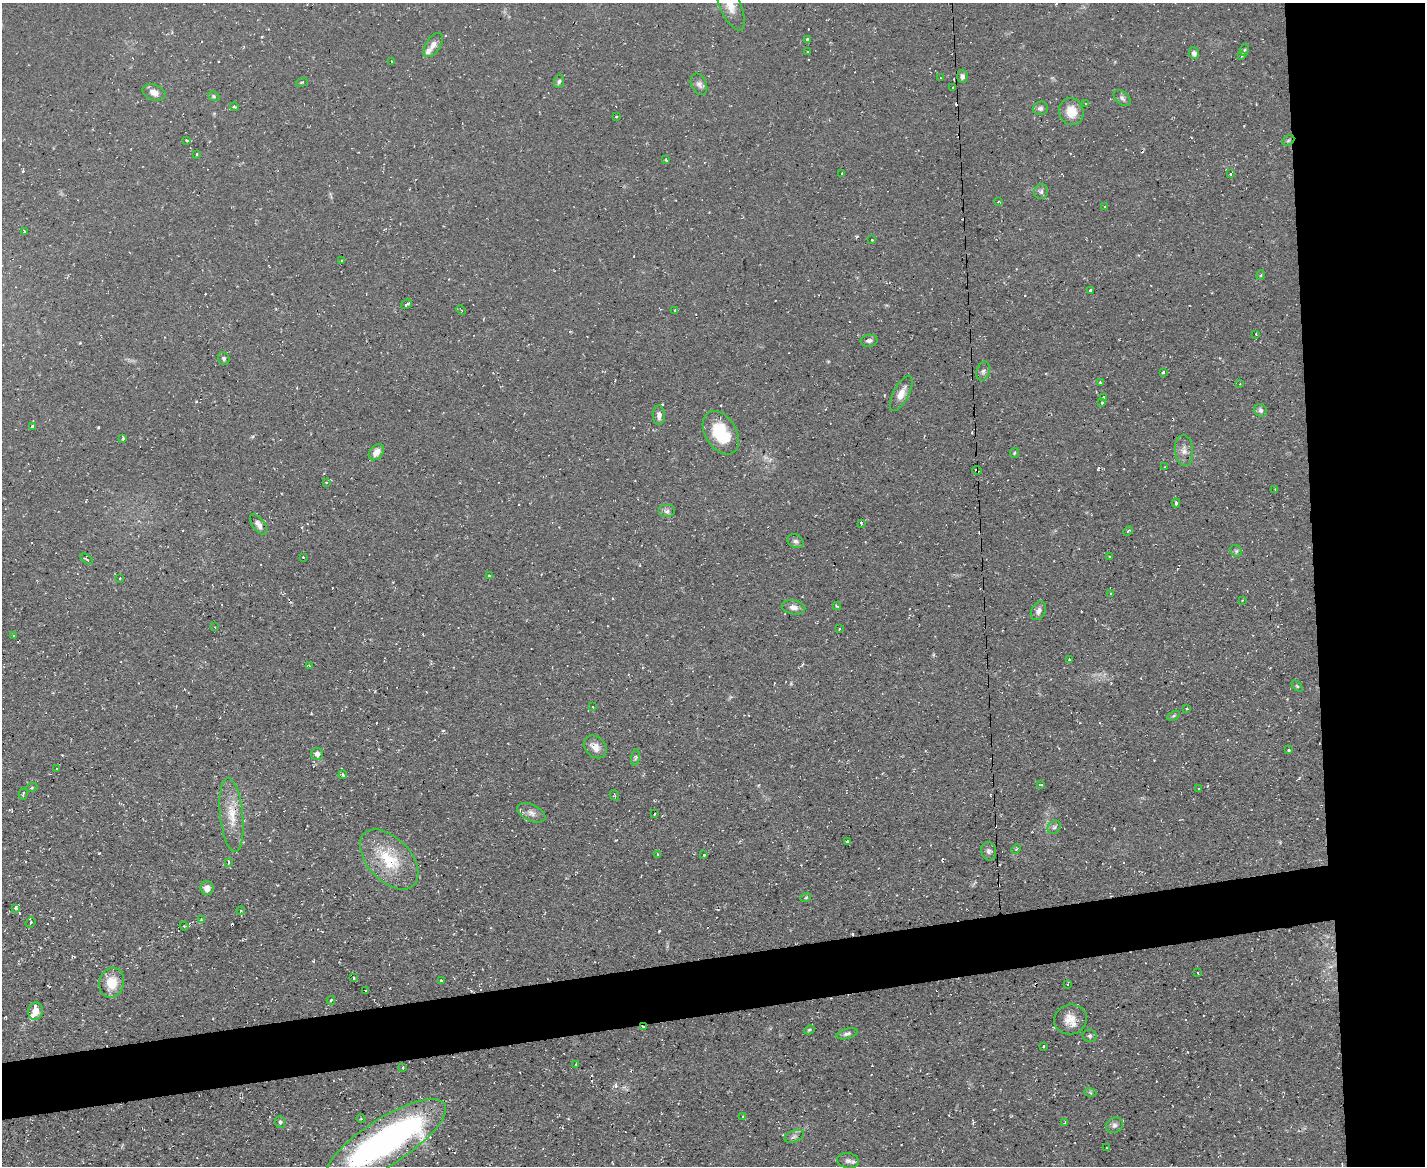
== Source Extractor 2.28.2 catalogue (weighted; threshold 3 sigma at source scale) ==
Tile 6 of 3 x 4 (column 3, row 2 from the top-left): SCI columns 2971-4393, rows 2329-3492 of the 4627 x 4656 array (HDU 1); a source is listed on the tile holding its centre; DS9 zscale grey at full resolution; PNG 1427 x 1168 px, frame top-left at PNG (2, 3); each listed source drawn as its Kron ellipse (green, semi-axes under 4 px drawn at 4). Shown black and unused: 12% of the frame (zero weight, under 2 of 3 exposures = <1% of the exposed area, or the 3 px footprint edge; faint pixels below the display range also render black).
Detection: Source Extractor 2.28.2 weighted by HDU 2 'WHT'; one run over the whole footprint, this tile lists its part. Background 0.0853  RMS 0.0072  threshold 0.0326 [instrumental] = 3 sigma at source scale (4.5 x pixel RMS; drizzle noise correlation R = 1.50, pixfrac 1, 0.05/0.05 arcsec/px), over >= 5 px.
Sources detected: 165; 1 inside a brighter object's white glare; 18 cosmic-ray / hot-pixel residue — neither listed nor drawn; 4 inside a brighter listed object's ellipse — not listed separately; the other 142 listed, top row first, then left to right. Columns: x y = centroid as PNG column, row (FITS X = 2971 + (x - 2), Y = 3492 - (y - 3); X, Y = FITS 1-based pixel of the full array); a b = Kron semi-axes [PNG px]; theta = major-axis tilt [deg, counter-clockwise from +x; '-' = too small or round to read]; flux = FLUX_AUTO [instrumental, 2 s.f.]
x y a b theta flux
729 3 30 10 -66 15
808 40 4 3 - 11
433 45 13 7 57 4.2
1244 50 6 4 70 0.95
808 52 3 3 - 1.3
1194 53 6 5 - 2.5
1241 55 4 3 - 1.6
391 61 3 2 - 1.2
962 76 7 5 89 2.2
940 78 3 2 - 0.58
559 81 7 5 73 1.4
302 82 6 4 18 1
699 84 11 7 -66 2.9
953 88 3 2 - 0.65
154 93 12 8 -21 4.7
214 96 6 4 -22 1
1122 98 10 6 -42 2.4
1086 103 3 2 - 0.73
234 107 4 3 - 0.85
1040 108 7 7 - 2.3
1071 112 14 12 -73 11
616 117 3 2 - 1.1
186 140 3 3 - 1.1
1288 140 6 4 30 1.2
197 154 3 3 - 1.4
666 160 3 3 - 1.4
842 173 2 2 - 0.55
1231 174 3 3 - 0.85
1041 192 7 7 - 1.9
998 202 4 2 - 0.55
1105 207 3 2 - 1.1
24 232 3 3 - 1.7
872 240 3 3 - 1
341 260 3 3 - 1.3
1261 275 5 3 - 0.74
1090 290 3 3 - 1.5
407 304 6 3 32 2.2
461 310 5 3 - 0.8
675 310 4 3 - 2
1256 334 3 2 - 0.76
869 341 8 6 10 2.3
224 359 7 5 -70 1.5
983 371 10 6 74 2.3
1163 372 4 3 - 2.4
1100 382 2 2 - 0.65
1240 384 2 2 - 0.47
901 393 19 7 62 7
1103 397 3 3 - 1.6
1102 403 3 3 - 0.86
1261 410 7 6 - 1.8
659 415 10 6 -88 3.3
32 426 3 3 - 2.7
721 433 23 15 -59 30
123 438 4 3 - 1.8
1184 450 15 9 -84 5.2
376 452 9 6 49 5.5
1014 453 5 4 - 0.84
1165 467 3 3 - 0.65
977 470 5 3 - 1.8
327 482 4 3 - 1.5
1275 489 2 2 - 0.52
1176 503 4 3 - 1.8
667 511 8 6 0 2.3
861 523 3 3 - 2.2
259 524 12 6 -54 3.7
1128 531 5 3 - 0.72
795 541 8 6 -30 2.2
1236 551 6 5 - 1.5
303 557 3 3 - 0.88
1109 557 3 2 - 0.82
87 559 7 3 -35 1
489 576 3 3 - 1.8
120 578 3 2 - 0.51
1111 594 4 3 - 1
1242 600 3 2 - 0.79
837 606 4 2 - 0.88
793 607 12 7 -11 4
1038 611 10 7 62 3.2
215 627 3 2 - 0.5
839 629 3 2 - 0.6
14 636 3 3 - 1.2
1069 660 3 3 - 1.2
309 665 3 2 - 1.2
1297 686 6 4 -45 0.85
593 707 2 2 - 0.55
1186 708 4 3 - 0.88
1173 716 7 4 31 1
595 747 13 10 -44 6.4
1289 750 4 3 - 0.84
317 754 6 6 - 3
635 757 8 4 81 1.3
56 769 2 2 - 0.69
343 775 4 3 - 1.8
1041 785 4 3 - 1.1
32 787 5 3 - 0.77
1199 788 3 3 - 0.7
23 794 6 3 74 1.2
614 795 5 3 - 0.72
531 813 15 8 -27 4.6
654 814 3 2 - 0.73
232 815 37 11 -84 16
1054 827 7 6 - 1.7
848 841 3 3 - 3.3
1016 849 5 3 - 0.72
989 851 9 7 -76 2.5
657 854 3 2 - 0.85
704 855 3 3 - 0.7
389 859 36 21 -47 33
228 862 4 3 - 2.4
207 888 7 6 - 4.5
806 897 5 3 - 0.73
16 908 3 3 - 3.6
241 911 4 4 - 1.1
201 919 4 2 - 0.68
31 922 5 4 - 1.8
184 926 4 4 - 0.92
1198 973 3 3 - 0.86
354 978 3 3 - 1.9
441 981 4 3 - 1.4
112 983 15 12 77 15
1067 984 4 2 - 0.53
366 991 3 2 - 0.98
331 1000 4 3 - 1.4
36 1011 9 7 75 6
1071 1019 16 15 - 9.4
643 1027 4 2 - 1.2
809 1030 5 4 - 1.1
847 1034 11 5 15 2.3
1090 1036 7 6 - 1.7
1043 1046 3 3 - 2
576 1064 4 2 - 0.65
403 1068 3 2 - 0.84
1090 1092 6 4 -20 0.99
743 1116 3 3 - 1
361 1119 4 3 - 0.65
280 1122 6 5 - 1.4
1065 1122 3 2 - 0.54
1114 1125 9 7 34 2.3
794 1136 10 5 21 2.4
385 1142 71 23 33 240
1106 1148 3 2 - 0.65
848 1161 11 7 -11 3
Overlapping masked pixels (flux is a lower limit): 3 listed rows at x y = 977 470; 643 1027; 385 1142
Isophote crosses this tile's border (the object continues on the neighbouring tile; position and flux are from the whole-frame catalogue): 1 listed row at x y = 729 3
Unlisted compact peaks at least as high as the median listed source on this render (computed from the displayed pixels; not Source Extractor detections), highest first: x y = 659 931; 99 853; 98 427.